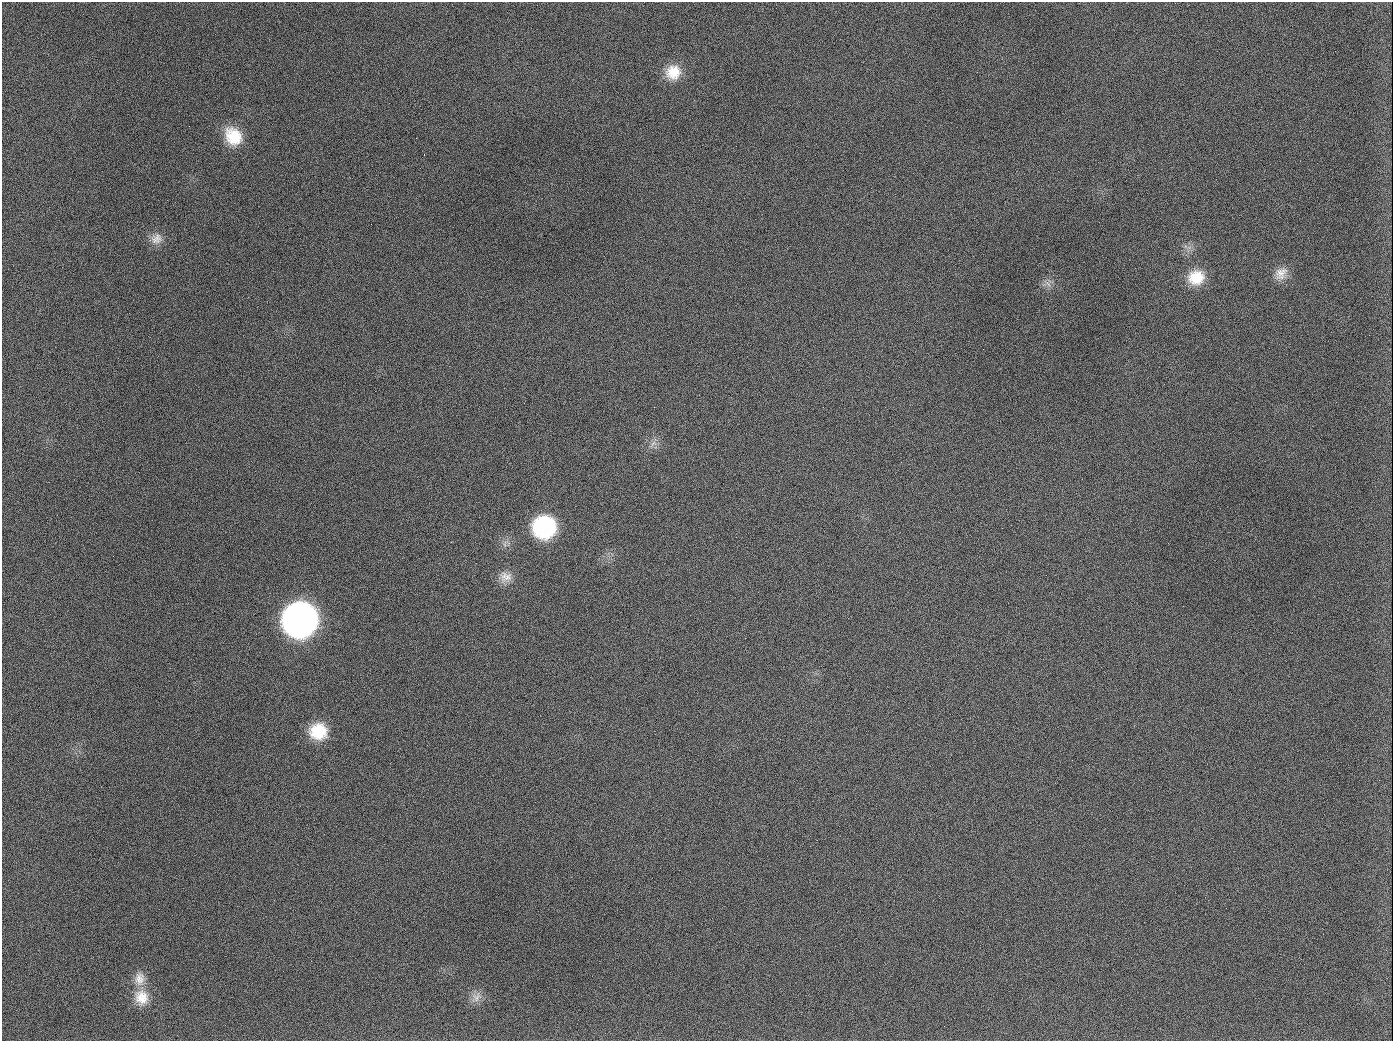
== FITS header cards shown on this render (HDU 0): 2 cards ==
NAXIS1  =                 1391
NAXIS2  =                 1039

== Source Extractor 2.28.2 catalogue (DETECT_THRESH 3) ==
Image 1391 x 1039 px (HDU 0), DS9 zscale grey, 1 PNG px = 1 image px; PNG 1395 x 1043 px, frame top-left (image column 1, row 1039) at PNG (2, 2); no overlay
Background 1670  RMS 74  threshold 221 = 3 sigma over >= 5 px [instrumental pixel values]
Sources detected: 18; all 18 listed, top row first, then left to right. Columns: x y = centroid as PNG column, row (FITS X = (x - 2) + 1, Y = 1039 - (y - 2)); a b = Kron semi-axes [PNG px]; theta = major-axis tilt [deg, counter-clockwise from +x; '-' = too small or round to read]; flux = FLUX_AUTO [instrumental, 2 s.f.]
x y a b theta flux
673 72 19 18 - 1.1e+05
189 126 3 2 - 6.9e+03
233 136 23 18 -53 1.7e+05
416 138 3 2 - 4.1e+03
156 239 17 14 34 5.2e+04
1281 273 19 14 48 6.2e+04
1196 277 20 18 17 1.4e+05
1048 284 9 4 -52 1.7e+04
654 407 3 2 - 4.2e+03
653 443 11 6 41 2.4e+04
544 527 20 19 - 5.6e+05
506 577 18 14 -6 5.7e+04
300 620 21 21 - 3.9e+06
318 731 19 18 - 1.8e+05
139 979 19 14 88 6.3e+04
141 997 21 18 -71 1.1e+05
476 997 16 11 68 4.4e+04
944 1026 2 2 - 5.7e+03